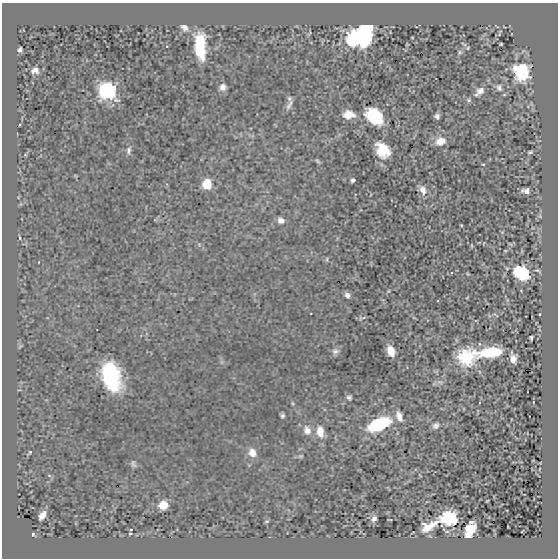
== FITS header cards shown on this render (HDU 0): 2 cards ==
NAXIS1  =                  556 /
NAXIS2  =                  556 /

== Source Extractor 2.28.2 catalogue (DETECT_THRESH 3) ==
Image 556 x 556 px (HDU 0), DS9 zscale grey, 1 PNG px = 1 image px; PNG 560 x 560 px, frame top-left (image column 1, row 556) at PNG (2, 3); no overlay
Background -3.01e-05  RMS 0.0011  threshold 0.00321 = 3 sigma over >= 5 px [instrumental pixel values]
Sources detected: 83; all 83 listed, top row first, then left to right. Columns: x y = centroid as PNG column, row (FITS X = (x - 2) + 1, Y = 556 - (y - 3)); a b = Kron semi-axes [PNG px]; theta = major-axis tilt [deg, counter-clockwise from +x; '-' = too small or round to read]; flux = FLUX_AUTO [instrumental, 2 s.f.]
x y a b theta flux
184 28 12 8 -37 0.37
310 33 8 2 69 0.074
363 37 19 14 87 6.8
353 40 14 12 87 3.1
464 44 8 3 -33 0.08
501 44 3 3 - 0.076
200 46 26 10 -86 3.2
468 48 4 3 - 0.077
20 50 5 4 - 0.18
460 52 6 5 - 0.14
35 70 9 8 - 0.41
522 72 15 13 -60 4
223 87 8 7 - 0.42
499 88 11 8 -68 0.31
479 91 15 8 41 0.51
108 92 9 8 - 20
289 99 7 6 - 0.17
469 100 6 5 - 0.13
289 105 16 5 61 0.29
348 115 12 8 1 0.9
437 116 5 5 - 0.22
375 117 12 9 -44 6.4
19 125 2 2 - 0.059
440 141 12 9 19 0.87
129 150 11 6 81 0.27
383 150 15 11 -54 1.7
530 152 6 3 15 0.1
25 155 6 3 19 0.066
318 161 8 4 -44 0.13
483 164 4 2 - 0.05
76 176 6 3 -70 0.058
353 180 4 4 - 0.16
207 184 7 6 - 2.8
422 190 12 8 -61 0.49
526 191 9 5 -5 0.36
281 220 8 7 - 0.4
461 225 4 3 - 0.067
20 238 5 3 - 0.09
472 245 5 2 - 0.065
327 259 7 3 -83 0.086
39 262 3 2 - 0.04
538 271 12 5 -27 0.17
521 273 17 13 -35 2.7
468 274 5 3 - 0.066
388 291 5 4 - 0.075
347 295 6 6 - 0.31
540 314 3 2 - 0.068
360 318 7 3 -86 0.094
364 318 6 4 19 0.1
414 318 6 3 -19 0.064
531 338 4 3 - 0.11
20 346 7 4 53 0.1
335 351 11 8 12 0.3
391 351 9 6 -70 1
491 352 22 8 6 3.6
466 357 18 17 - 2.9
513 358 10 5 -80 0.47
111 377 24 14 -75 7.5
440 382 9 5 -18 0.21
349 398 6 5 - 0.18
282 416 4 4 - 0.16
399 416 13 7 -69 0.55
379 424 21 10 24 4.7
436 425 9 6 43 0.26
307 430 12 10 -70 0.64
320 432 13 8 -83 0.98
30 452 7 4 43 0.1
252 453 9 8 - 0.86
301 456 7 5 15 0.11
133 464 9 6 -74 0.19
49 475 6 4 -2 0.097
163 505 8 8 - 1.2
42 515 9 5 56 0.5
449 518 12 10 -2 3.6
374 519 8 6 53 0.3
267 521 6 4 15 0.11
471 522 4 3 - 0.12
429 526 18 8 28 1.1
131 530 3 2 - 0.082
470 531 14 8 62 1.6
522 531 3 2 - 0.044
130 533 4 2 - 0.056
33 534 5 4 - 0.12